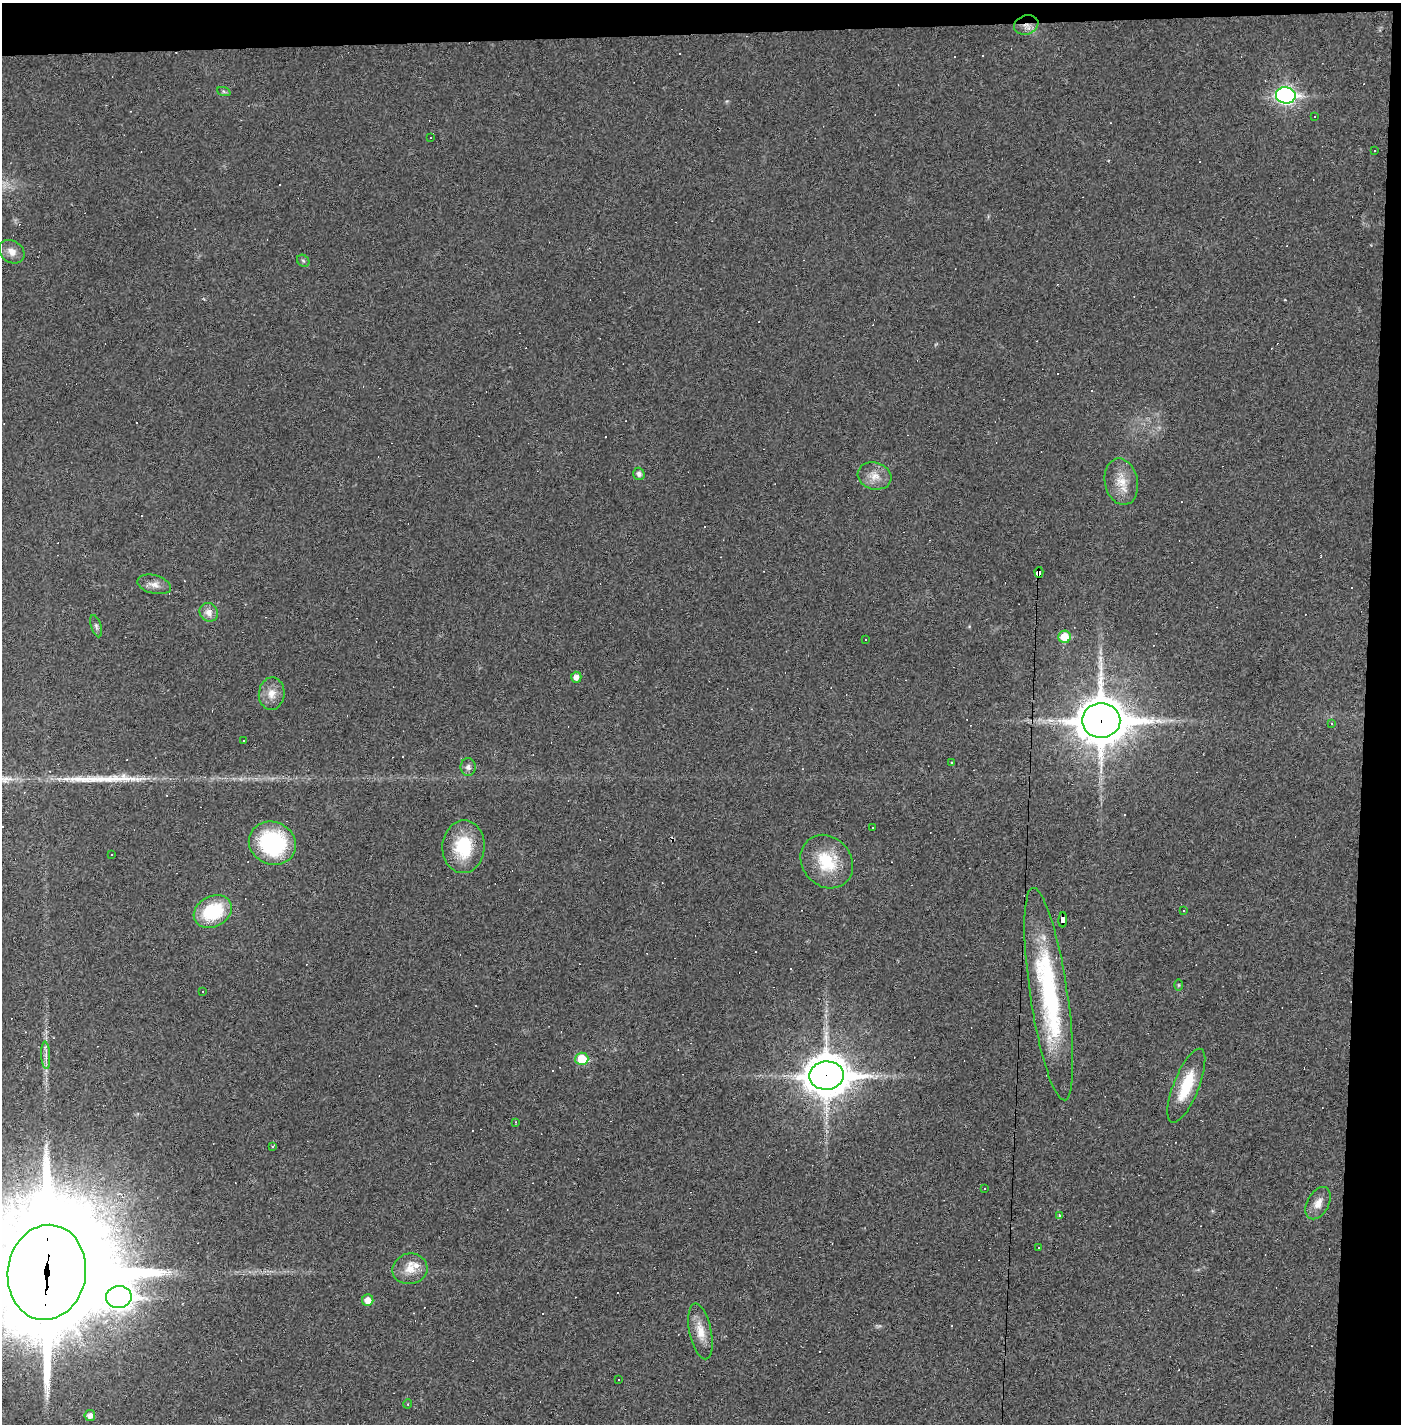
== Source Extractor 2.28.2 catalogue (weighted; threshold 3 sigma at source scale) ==
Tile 3 of 3 x 3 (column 3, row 1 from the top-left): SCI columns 2833-4231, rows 2856-4277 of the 4277 x 4302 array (HDU 1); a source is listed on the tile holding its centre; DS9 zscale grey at full resolution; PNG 1403 x 1426 px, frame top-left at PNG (2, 3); each listed source drawn as its Kron ellipse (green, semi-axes under 4 px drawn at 4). Shown black and unused: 5% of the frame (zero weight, under 2 of 3 exposures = <1% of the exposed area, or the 3 px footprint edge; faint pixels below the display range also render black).
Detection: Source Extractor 2.28.2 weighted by HDU 2 'WHT'; one run over the whole footprint, this tile lists its part. Background 0.0281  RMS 0.0061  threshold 0.0273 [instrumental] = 3 sigma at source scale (4.5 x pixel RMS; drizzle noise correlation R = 1.50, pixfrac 1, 0.05/0.05 arcsec/px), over >= 5 px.
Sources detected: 100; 1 too faint to see at this stretch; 44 cosmic-ray / hot-pixel residue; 1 long thin detection or spike segment (spike, bleed or trail) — neither listed nor drawn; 1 inside a brighter listed object's ellipse — not listed separately; the other 53 listed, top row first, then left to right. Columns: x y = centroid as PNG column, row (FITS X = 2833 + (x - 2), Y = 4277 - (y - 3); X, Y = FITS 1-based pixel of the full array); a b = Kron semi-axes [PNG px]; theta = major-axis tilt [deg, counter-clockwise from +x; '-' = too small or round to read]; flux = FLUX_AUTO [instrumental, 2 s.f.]
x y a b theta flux
1026 25 12 9 21 4.9
224 92 7 4 -20 1.1
1286 95 10 8 -5 190
1315 116 2 2 - 0.5
431 137 2 2 - 0.49
1375 150 2 2 - 0.56
12 252 14 11 -35 5
303 261 7 5 -44 1.3
639 474 6 5 - 2.4
875 476 17 13 -17 7.5
1121 482 23 16 -78 12
1039 572 5 4 - 160
154 584 17 9 -15 4.7
209 612 10 8 -48 4.5
96 626 11 5 -72 1.7
1065 637 6 6 - 15
866 639 2 2 - 0.46
576 677 5 5 - 3.6
272 694 16 13 86 7.1
1101 720 19 17 0 2300
1331 724 3 3 - 0.58
243 740 2 2 - 0.55
952 763 3 3 - 0.7
468 767 8 7 - 2.4
873 828 3 3 - 2
272 843 24 21 -21 62
463 847 26 21 86 30
112 854 3 3 - 1.9
827 862 28 24 -48 26
1184 911 3 2 - 0.8
213 912 20 15 27 34
1063 920 7 4 89 100
1179 985 5 3 - 0.59
203 991 2 2 - 0.36
1049 994 107 18 -82 94
46 1055 14 4 -87 3
582 1059 6 6 - 20
826 1076 17 14 2 1600
1186 1086 39 13 68 23
516 1122 3 2 - 0.38
272 1146 3 2 - 1.6
985 1189 3 2 - 0.69
1318 1203 17 10 61 6.1
1059 1216 3 3 - 3.4
1039 1248 3 2 - 0.78
410 1269 18 15 12 8.8
47 1272 48 39 81 26000
119 1297 13 11 8 510
368 1300 6 5 - 5.8
700 1331 28 11 -78 10
618 1380 3 3 - 1
408 1404 5 3 - 0.46
90 1415 5 5 - 3.5
Overlapping masked pixels (flux is a lower limit): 6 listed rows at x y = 1026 25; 1039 572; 1101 720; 1063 920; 826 1076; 47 1272
Isophote crosses this tile's border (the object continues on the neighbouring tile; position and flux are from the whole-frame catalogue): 1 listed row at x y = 47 1272